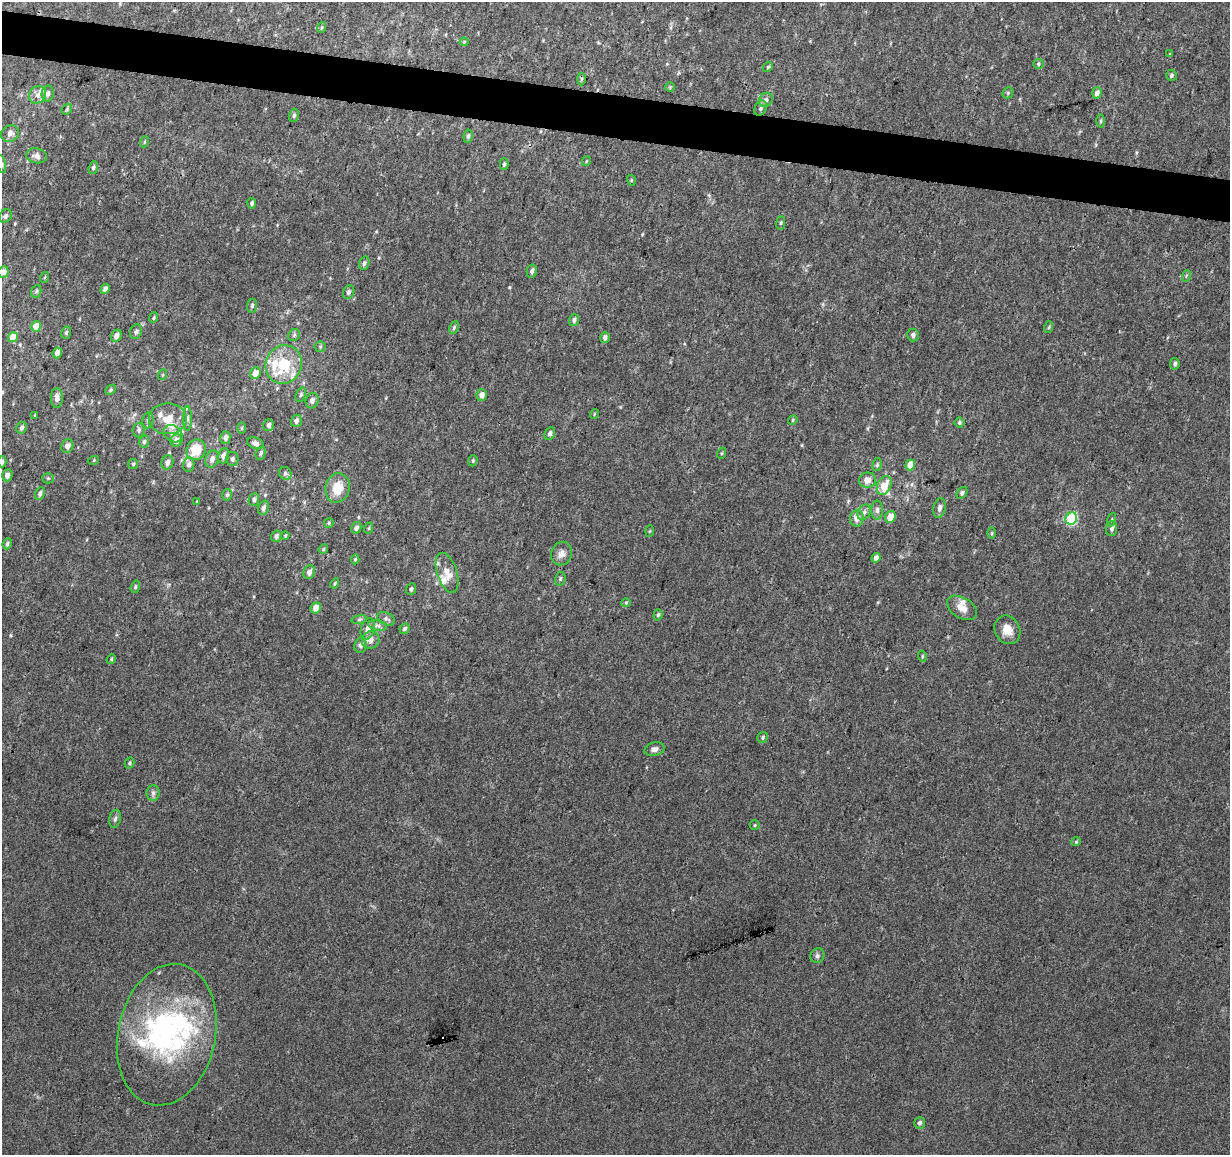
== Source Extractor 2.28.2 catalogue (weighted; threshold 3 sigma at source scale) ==
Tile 11 of 4 x 4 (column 3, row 3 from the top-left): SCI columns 2464-3691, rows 1438-2590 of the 4918 x 5121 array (HDU 1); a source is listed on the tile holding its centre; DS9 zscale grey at full resolution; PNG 1232 x 1157 px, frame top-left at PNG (2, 2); each listed source drawn as its Kron ellipse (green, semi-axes under 4 px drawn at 4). Shown black and unused: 4% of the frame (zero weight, under 3 of 4 exposures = <1% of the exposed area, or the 3 px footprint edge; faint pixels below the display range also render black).
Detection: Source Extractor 2.28.2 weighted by HDU 2 'WHT'; one run over the whole footprint, this tile lists its part. Background 0.0277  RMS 0.0038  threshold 0.0169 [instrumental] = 3 sigma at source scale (4.5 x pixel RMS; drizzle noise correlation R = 1.50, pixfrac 1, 0.0396/0.0396 arcsec/px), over >= 5 px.
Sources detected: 176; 1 inside a brighter object's white glare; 1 cosmic-ray / hot-pixel residue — neither listed nor drawn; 18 inside a brighter listed object's ellipse — not listed separately; the other 156 listed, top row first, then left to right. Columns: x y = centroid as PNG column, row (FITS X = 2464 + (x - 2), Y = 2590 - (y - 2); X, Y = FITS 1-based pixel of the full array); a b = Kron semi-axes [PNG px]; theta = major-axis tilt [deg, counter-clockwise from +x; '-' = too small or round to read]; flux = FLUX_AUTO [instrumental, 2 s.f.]
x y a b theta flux
322 27 5 3 - 0.41
464 42 4 4 - 0.38
1170 54 3 3 - 0.35
1039 64 5 5 - 0.59
768 67 6 4 43 0.52
1171 75 5 5 - 0.79
581 79 6 4 88 0.48
670 87 5 5 - 0.47
48 93 8 6 77 1.4
1008 93 6 5 - 0.59
1097 93 5 4 - 2.2
38 95 9 8 - 2.2
766 100 7 6 - 1.4
761 108 8 5 65 0.94
67 109 6 4 49 0.51
294 115 7 5 75 0.82
1101 121 6 4 89 0.57
10 133 9 8 - 2.1
468 136 7 4 82 0.9
144 142 5 3 - 0.41
36 156 10 7 -12 1.8
586 161 5 3 - 0.36
2 164 9 4 -79 0.74
504 164 6 4 88 0.62
93 168 6 4 70 0.88
631 180 5 3 - 0.39
252 203 5 4 - 0.85
5 216 7 6 - 1.1
781 223 7 3 83 0.51
364 263 7 5 71 1.1
532 271 6 5 - 1.1
3 272 6 5 - 3.1
1186 276 6 3 72 0.43
45 277 5 3 - 0.41
105 289 5 4 - 1.3
36 291 6 5 - 0.64
349 292 7 5 68 1.2
252 306 7 5 85 0.76
154 318 5 4 - 0.51
574 320 6 5 - 1.1
36 326 5 5 - 5
1049 327 6 4 71 0.48
454 328 7 4 64 0.67
136 332 7 5 69 1
66 333 6 5 - 0.68
294 335 6 5 - 0.72
913 335 6 6 - 1.2
116 336 6 5 - 1.9
13 337 5 4 - 5.7
605 337 5 4 - 1.3
320 347 6 5 - 0.58
57 353 5 4 - 2.3
1175 364 6 4 81 0.92
284 365 19 18 - 16
255 373 6 5 - 3.1
162 375 5 3 - 0.34
111 390 6 4 43 0.6
301 395 8 4 70 0.72
482 395 6 5 - 2
57 398 10 6 90 2
312 401 8 6 70 1.4
594 414 5 3 - 0.29
35 415 3 3 - 0.29
168 419 19 15 -1 6.4
187 419 12 4 -90 1
148 420 8 5 80 0.79
793 420 5 4 - 0.45
296 421 6 5 - 1.5
959 423 5 5 - 0.63
269 425 6 5 - 1
22 428 6 5 - 1.1
242 428 6 4 89 0.44
139 430 7 6 - 0.99
550 433 7 5 62 1.2
173 434 10 8 -33 2
225 438 6 5 - 1.5
176 440 6 5 - 2.6
144 442 6 5 - 0.79
255 443 9 5 -18 1.3
67 446 7 6 - 1.9
196 450 10 9 - 8.8
261 453 7 5 70 0.84
722 453 6 3 71 0.42
223 456 8 5 75 1.6
212 459 9 6 70 1.7
232 459 7 6 - 1.1
94 460 5 3 - 0.39
473 461 6 4 72 0.53
2 462 5 4 - 0.74
167 463 7 6 - 1.5
133 464 5 5 - 0.55
189 464 7 5 78 1.3
877 465 6 5 - 0.61
910 465 5 4 - 5.5
285 473 7 6 - 0.83
7 475 6 5 - 1.7
48 478 5 5 - 0.54
868 480 8 7 - 3.4
884 486 10 6 65 7.2
337 488 15 12 76 7.9
40 493 6 4 63 1.2
962 493 6 4 56 0.91
227 495 6 4 73 0.69
254 499 6 5 - 1
197 501 4 3 - 0.31
263 508 7 5 71 1.2
939 508 10 6 78 1.5
877 510 9 5 89 1.3
864 512 8 6 63 1.4
890 517 6 5 - 4
857 518 8 7 - 3
1071 519 6 5 - 35
1111 520 7 3 71 0.44
329 523 5 4 - 0.48
356 528 6 5 - 1.3
369 528 6 3 71 0.51
1112 528 7 5 86 1.1
650 531 6 4 87 0.37
991 533 5 3 - 0.49
285 535 4 3 - 0.42
276 536 6 5 - 1.2
7 544 5 4 - 0.84
323 549 5 4 - 0.49
561 554 12 10 66 2.5
876 558 5 4 - 2
355 559 5 4 - 0.58
309 572 7 5 70 1.8
447 573 21 10 -72 4.3
560 579 7 5 78 0.71
335 583 5 4 - 0.5
135 587 6 4 72 0.57
411 589 6 4 67 0.78
626 603 5 4 - 0.46
316 608 6 5 - 3
962 608 16 10 -32 4
658 615 6 4 72 0.67
359 619 8 4 9 0.68
386 619 10 6 -23 1
377 625 9 5 -12 1.1
368 629 11 6 74 2.3
405 629 5 4 - 0.89
1007 630 15 12 -60 4.6
371 640 9 8 - 2.3
361 645 8 6 82 1.3
922 656 5 3 - 0.45
111 659 5 4 - 0.48
763 737 6 5 - 0.73
654 749 10 6 12 1.7
130 763 5 4 - 0.6
153 793 8 6 90 1.1
115 819 9 5 78 0.92
755 825 5 4 - 0.43
1076 842 4 4 - 0.44
817 956 7 6 - 1
167 1035 71 49 78 72
920 1123 6 5 - 1
Isophote crosses this tile's border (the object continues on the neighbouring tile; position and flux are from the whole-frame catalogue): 4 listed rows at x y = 2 164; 5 216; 3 272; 2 462